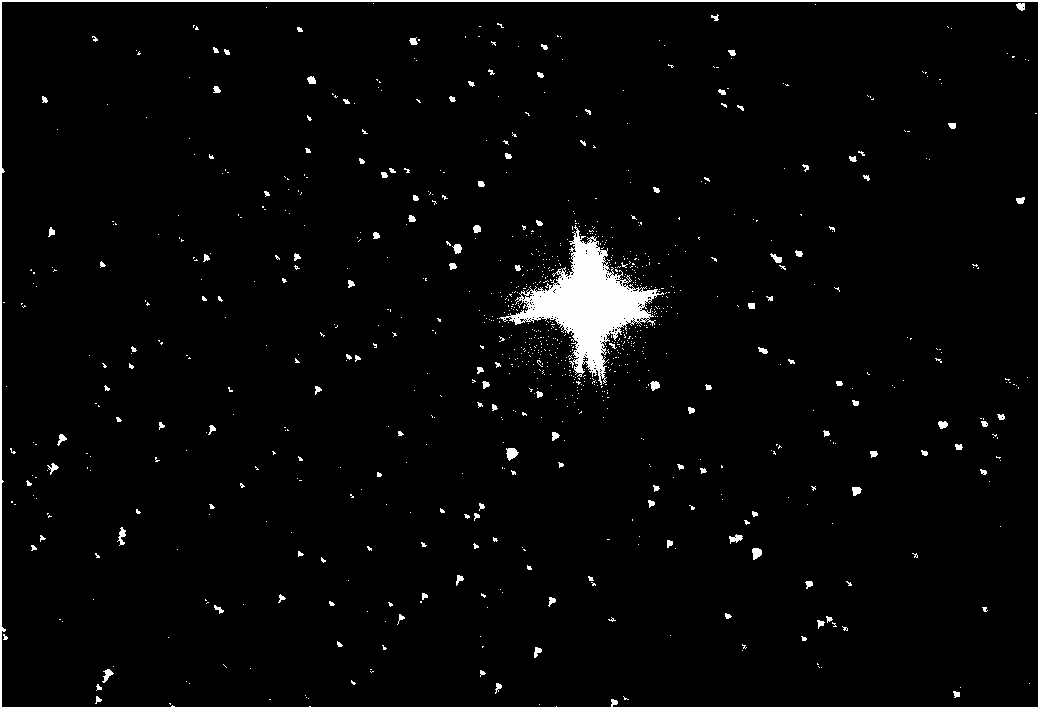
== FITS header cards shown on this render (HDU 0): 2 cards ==
NAXIS1  =                 2072
NAXIS2  =                 1410

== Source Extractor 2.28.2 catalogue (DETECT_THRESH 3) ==
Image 2072 x 1410 px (HDU 0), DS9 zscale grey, zoomed out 1/2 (1 PNG px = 2 x 2 image px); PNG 1040 x 709 px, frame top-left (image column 1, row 1410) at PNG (2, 2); no overlay
Background 80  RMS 28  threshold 83.2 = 3 sigma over >= 5 px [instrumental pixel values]
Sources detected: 5; all 5 listed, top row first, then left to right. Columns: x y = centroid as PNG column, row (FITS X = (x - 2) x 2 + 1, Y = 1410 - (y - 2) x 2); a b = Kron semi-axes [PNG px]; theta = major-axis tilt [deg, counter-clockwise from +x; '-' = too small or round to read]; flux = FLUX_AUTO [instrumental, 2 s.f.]
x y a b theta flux
588 304 32 31 - 440000
655 385 8 6 -39 17000
512 452 11 9 -44 37000
856 490 6 3 77 8900
756 552 11 8 -28 35000